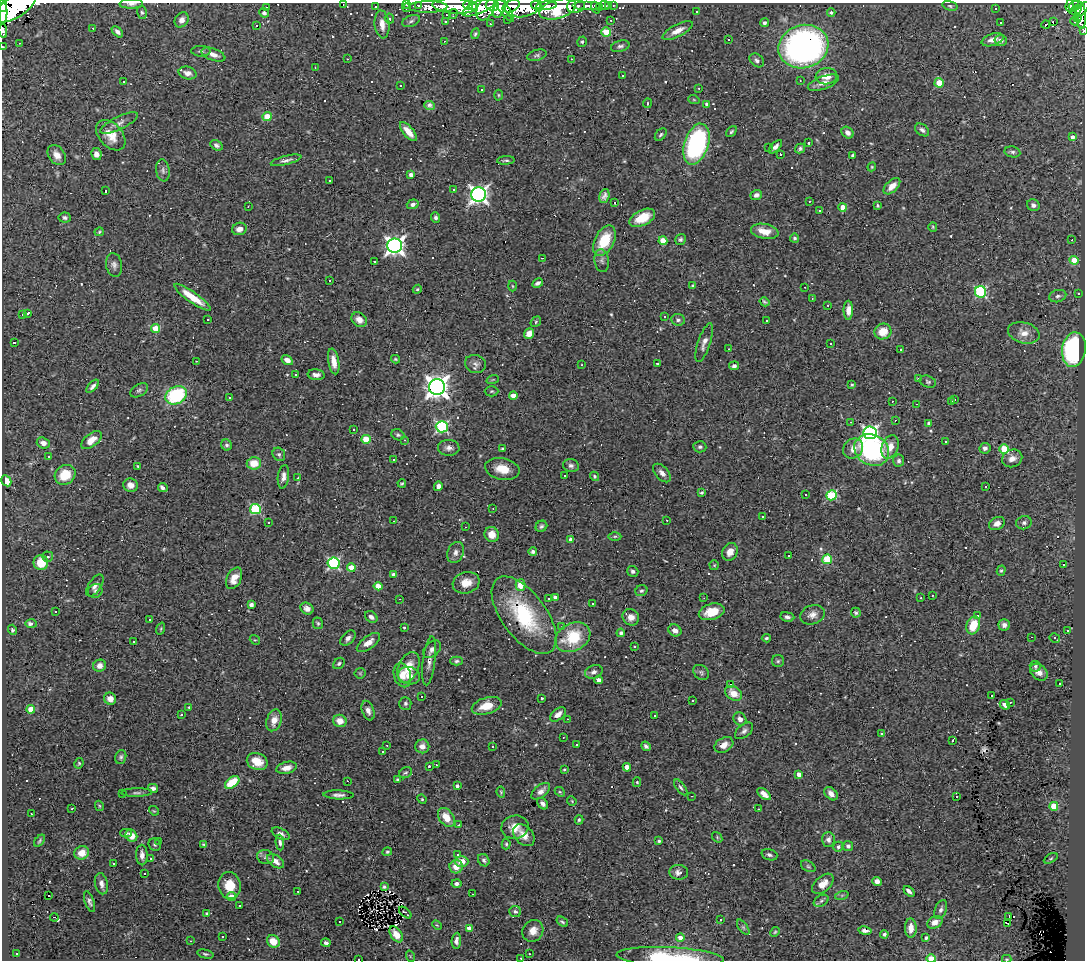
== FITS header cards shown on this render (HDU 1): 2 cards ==
NAXIS1  =                 1083
NAXIS2  =                  958

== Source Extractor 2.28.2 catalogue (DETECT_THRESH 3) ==
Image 1083 x 958 px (HDU 1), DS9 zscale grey, 1 PNG px = 1 image px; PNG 1087 x 962 px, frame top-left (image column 1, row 958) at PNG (2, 3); each listed source drawn as its Kron ellipse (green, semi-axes under 4 px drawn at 4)
Background 2.87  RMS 0.056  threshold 0.169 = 3 sigma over >= 5 px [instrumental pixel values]
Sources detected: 604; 1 with non-positive FLUX_AUTO (blend fragments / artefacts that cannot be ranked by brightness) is neither listed nor drawn; of the other 603, the 500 brightest by FLUX_AUTO listed and drawn (103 fainter detections omitted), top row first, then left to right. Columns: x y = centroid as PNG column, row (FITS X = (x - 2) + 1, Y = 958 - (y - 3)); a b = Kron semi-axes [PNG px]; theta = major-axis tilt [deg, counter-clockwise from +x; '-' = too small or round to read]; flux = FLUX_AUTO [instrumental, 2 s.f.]
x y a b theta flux
131 4 12 4 2 16
343 4 3 2 - 5.5
407 5 4 3 - 7.3
418 5 3 3 - 9.6
468 5 4 3 - 310
473 5 4 3 - 260
609 5 3 3 - 97
613 5 2 2 - 4.3
3 6 6 4 90 390
455 6 23 7 -3 560
492 6 6 5 - 250
511 6 9 5 23 220
523 6 18 11 11 610
537 6 6 3 -37 210
546 6 10 4 6 420
576 6 9 6 13 56
586 6 14 4 0 32
605 6 5 4 - 23
950 6 7 4 -15 6.6
1070 6 6 4 85 50
1075 6 7 4 18 39
16 7 23 10 34 2200
267 7 3 2 - 11
376 7 3 3 - 16
428 7 19 5 1 120
479 7 18 6 23 470
407 8 4 3 - 6.6
486 8 13 8 68 290
500 8 10 5 68 160
596 8 6 3 -70 19
599 8 4 3 - 21
504 9 15 5 -53 95
558 9 19 9 17 650
995 9 3 2 - 4.9
1082 9 9 4 47 290
1076 10 6 3 31 60
696 12 3 3 - 7
3 13 11 3 88 720
142 13 6 5 - 7
264 13 5 4 - 9.4
831 13 4 3 - 5.9
453 14 5 2 - 3.8
446 15 3 2 - 5.5
1081 15 13 5 -87 140
1078 17 3 3 - 65
389 19 5 4 - 6.2
507 19 3 2 - 26
182 20 8 6 54 16
611 20 3 3 - 5.8
411 21 9 5 22 10
1075 21 4 3 - 65
445 22 3 2 - 5.1
1001 22 3 3 - 43
1053 22 3 2 - 520
764 23 4 4 - 11
382 24 14 7 -84 37
490 24 3 3 - 4.1
1046 24 4 3 - 57
256 25 3 3 - 11
93 28 3 3 - 7.8
3 31 7 3 -82 13
678 31 17 6 27 33
1083 31 3 2 - 5.4
117 32 7 4 -43 14
606 32 5 4 - 120
475 34 5 4 - 6.5
728 40 3 3 - 71
992 40 11 6 18 28
444 41 3 2 - 12
1001 41 6 5 - 21
582 42 5 4 - 6.1
19 43 3 2 - 4.8
620 46 9 5 15 11
3 47 3 2 - 5.1
803 47 25 21 18 1500
201 51 9 5 -1 9.6
213 55 12 6 -21 24
537 55 10 5 16 9.4
347 59 3 2 - 7.7
571 59 3 2 - 6.3
757 60 8 6 -41 12
315 67 3 2 - 4
187 73 9 6 -13 21
622 76 3 3 - 9
826 76 11 8 6 38
800 81 3 2 - 3.7
123 82 3 3 - 31
823 83 16 6 20 26
939 83 5 4 - 100
400 85 3 3 - 12
699 88 3 2 - 4.4
481 90 3 2 - 5.2
498 95 5 3 - 4
694 100 6 3 -19 4.4
647 103 5 2 - 3.7
707 104 4 4 - 15
430 105 5 4 - 11
267 117 4 4 - 88
119 123 21 6 26 23
922 130 8 5 -37 11
408 132 11 5 -50 39
731 132 6 4 50 6
848 133 6 5 - 17
111 135 18 11 -47 57
661 135 7 4 50 7.3
1072 137 4 4 - 14
809 143 3 2 - 4.7
696 144 21 12 72 640
216 145 7 4 -30 10
768 147 3 2 - 5.3
775 147 8 4 45 15
800 149 5 4 - 8.3
1012 152 8 5 -10 9.4
96 154 6 5 - 21
780 154 3 2 - 5.3
57 155 11 8 -54 30
852 155 4 3 - 5.8
286 160 16 4 14 15
506 160 9 4 4 7.6
872 167 4 4 - 4
163 170 11 6 -82 14
411 175 4 3 - 17
330 180 3 3 - 29
892 186 10 6 44 34
453 190 3 2 - 5.7
106 191 3 3 - 12
479 195 7 7 - 1600
756 195 6 5 - 15
604 196 7 5 72 14
809 201 3 2 - 3.7
615 203 3 3 - 1200
413 204 6 5 - 11
877 205 4 3 - 4.4
1033 205 6 5 - 14
248 207 3 2 - 4.2
843 207 4 4 - 54
820 211 3 3 - 7.7
65 218 6 5 - 8.4
436 218 5 4 - 11
642 218 14 7 26 84
933 227 5 4 - 4.2
239 229 7 6 - 22
765 231 14 7 -11 52
99 232 4 3 - 4.7
795 238 4 4 - 6.6
680 239 6 5 - 7.1
1072 240 3 2 - 5.8
604 241 16 9 62 130
663 241 4 4 - 100
395 246 7 7 - 1800
542 258 3 2 - 110
1074 260 4 4 - 83
374 261 3 2 - 10
602 261 11 7 -83 15
114 265 12 8 -81 17
330 281 3 2 - 73
538 283 6 4 28 11
693 285 3 3 - 4.8
512 286 5 3 - 3.7
805 287 3 2 - 7.4
417 289 4 4 - 4.8
980 292 6 5 - 420
1079 293 3 3 - 8.3
1058 296 9 6 15 12
192 297 22 5 -35 80
812 298 3 3 - 3.7
765 302 5 3 - 5.7
828 305 3 2 - 14
848 310 9 4 89 29
28 313 4 3 - 8.5
23 315 3 3 - 4.2
665 317 3 3 - 5.1
208 319 3 3 - 14
359 320 8 6 -36 23
678 320 7 5 -8 9.8
766 320 3 3 - 27
536 322 6 4 50 4.9
156 328 4 4 - 86
883 331 8 8 - 60
529 333 5 5 - 31
1024 333 16 10 -15 39
14 343 3 3 - 56
704 343 20 6 71 25
831 343 3 3 - 20
729 349 3 2 - 11
900 350 3 2 - 15
1074 350 17 11 82 490
395 359 4 3 - 4.8
287 360 6 4 -33 21
196 361 3 2 - 3.7
334 361 13 5 -80 36
475 364 11 9 -20 17
658 364 3 3 - 7.2
582 365 3 2 - 4.1
734 366 5 4 - 11
296 374 3 2 - 31
316 375 8 5 -7 17
493 379 6 4 20 4.7
918 379 3 3 - 7.4
928 382 8 5 -19 7.8
852 385 4 3 - 4.5
93 386 8 4 47 12
437 387 8 8 - 3300
139 390 10 6 29 9.9
492 391 7 5 1 6.2
176 395 11 8 29 320
513 395 4 4 - 50
229 397 3 3 - 24
955 399 3 3 - 8.1
892 401 3 3 - 7.8
951 401 3 2 - 4.7
916 404 3 2 - 16
895 420 3 2 - 7.7
851 422 3 3 - 4.3
929 423 4 4 - 18
442 427 6 6 - 470
354 429 3 3 - 18
870 433 6 6 - 1100
398 435 7 5 -23 7.1
366 439 4 4 - 100
91 440 12 6 39 47
405 440 3 3 - 7.6
945 442 3 3 - 11
43 443 6 5 - 24
227 445 6 5 - 8.5
700 447 6 5 - 8.5
890 447 12 8 68 47
449 448 11 8 -4 19
503 448 3 2 - 5.4
985 448 5 5 - 13
853 449 11 9 41 34
1004 449 5 5 - 150
872 450 18 15 -31 480
279 454 7 6 - 9.1
49 457 3 3 - 7
1012 458 10 8 22 31
394 460 3 3 - 45
899 461 6 5 - 11
254 463 7 6 - 67
138 466 4 3 - 3.8
571 466 8 6 -12 12
502 469 17 10 -11 63
662 473 11 6 -48 20
65 475 11 9 35 87
565 476 3 3 - 22
594 476 5 4 - 6.3
283 477 12 5 82 19
298 478 3 3 - 4.3
6 481 6 4 -61 34
402 483 4 3 - 5.1
131 485 7 6 - 29
438 486 5 4 - 16
986 486 3 3 - 190
163 488 5 3 - 16
702 492 4 3 - 6.4
805 495 3 3 - 12
832 495 5 5 - 260
493 508 3 2 - 4.7
255 509 5 5 - 320
763 516 3 3 - 7.7
667 520 3 2 - 93
394 521 2 2 - 3.8
268 522 3 2 - 5
1024 523 8 6 15 12
997 524 8 6 24 20
541 526 6 5 - 8
465 527 3 2 - 6.7
492 534 7 7 - 35
615 536 6 4 1 5.7
571 540 4 3 - 20
455 552 11 8 69 18
533 552 4 4 - 9.8
730 552 9 7 61 31
789 556 3 2 - 7
48 557 5 5 - 8.2
827 559 5 4 - 200
41 563 7 7 - 76
334 563 6 5 - 490
714 565 5 4 - 4.3
1063 565 3 3 - 74
351 568 4 4 - 87
633 571 6 5 - 9.5
1001 571 5 4 - 5.5
393 574 4 3 - 11
234 578 11 7 63 36
466 583 13 10 16 48
95 585 12 6 57 18
520 585 6 5 - 57
378 586 4 4 - 41
95 591 7 6 - 9.6
641 591 6 5 - 7.9
932 595 3 2 - 8.1
555 598 4 4 - 21
704 598 3 3 - 4.6
921 598 3 2 - 26
400 599 3 2 - 5.1
548 599 3 2 - 4.5
592 603 3 3 - 140
251 605 4 4 - 13
307 608 7 5 -34 17
56 612 3 3 - 89
712 612 13 8 16 74
856 613 5 5 - 7
524 615 45 22 -54 280
812 615 12 9 19 26
977 616 3 3 - 22
371 617 7 5 -37 12
631 617 9 8 - 28
787 617 7 4 -9 10
150 620 3 2 - 7.7
318 623 6 5 - 6.6
31 624 6 4 -1 20
973 625 9 6 70 91
1004 625 6 5 - 17
562 627 3 3 - 4.3
404 628 3 3 - 4.1
161 629 6 4 71 4.1
12 630 5 4 - 8.1
675 630 7 5 -32 20
1067 630 3 2 - 5.9
621 633 4 4 - 11
573 637 18 13 28 160
1031 637 3 2 - 13
348 638 9 6 44 15
766 638 5 3 - 5.7
1055 638 5 3 - 15
255 640 5 4 - 4.9
134 641 3 3 - 35
368 643 13 6 36 26
634 646 3 3 - 9.1
432 649 10 7 45 18
429 661 24 6 83 26
457 661 6 4 1 8.1
778 661 6 6 - 7
339 663 6 5 - 7.8
99 666 6 6 - 24
1035 666 5 5 - 7.6
408 668 16 10 67 67
594 672 9 6 20 15
701 672 8 6 -43 10
1039 672 10 7 -41 25
360 673 5 5 - 4.9
402 675 12 8 -73 40
409 676 11 8 -12 32
599 680 4 3 - 26
1060 683 3 3 - 61
730 684 3 2 - 4.1
733 693 9 6 -32 36
422 696 3 3 - 430
991 696 3 3 - 95
542 698 3 3 - 4.9
110 699 6 6 - 27
692 701 3 3 - 6.3
1010 702 3 2 - 6.5
405 703 6 6 - 9.4
1005 705 5 4 - 16
487 706 15 8 16 64
189 707 4 3 - 4
31 709 4 4 - 70
368 711 10 6 -71 20
181 714 3 3 - 7.9
558 714 9 5 40 24
654 715 3 3 - 24
567 719 3 2 - 4.6
740 719 7 6 - 21
274 720 11 7 71 33
340 721 7 6 - 38
744 731 10 6 39 13
882 733 3 3 - 50
563 737 3 2 - 6.1
953 740 3 3 - 100
387 745 3 3 - 5.6
577 745 3 2 - 15
724 745 10 7 29 28
422 746 7 7 - 24
493 746 3 3 - 16
646 746 5 3 - 10
383 752 3 2 - 4.2
121 757 7 5 71 8.3
257 762 11 8 -22 62
79 763 5 4 - 5.3
436 765 3 2 - 6.1
429 766 3 3 - 4.6
627 767 4 4 - 27
287 768 10 6 14 27
564 769 3 3 - 4.7
405 773 7 5 29 6.8
799 774 4 4 - 31
397 779 4 4 - 4.7
347 781 3 2 - 65
232 782 8 5 36 120
637 782 5 4 - 4.9
457 786 3 3 - 9.2
681 787 9 4 -52 9.5
153 788 5 4 - 13
541 791 11 6 39 22
501 792 6 4 -82 4.5
560 792 5 4 - 5
123 793 3 2 - 4.9
137 793 15 4 1 10
764 794 8 4 -38 20
831 794 8 5 -47 24
339 795 15 4 -2 15
691 796 3 2 - 30
956 797 3 3 - 180
422 799 5 4 - 4.6
572 801 5 4 - 3.8
543 804 6 4 -49 15
99 806 5 4 - 4.2
1054 806 4 4 - 120
72 809 3 2 - 5.6
758 809 3 2 - 22
154 811 5 4 - 3.8
31 814 3 2 - 4.3
446 817 10 7 -54 55
579 820 5 3 - 6.2
459 825 3 2 - 11
515 827 13 11 12 44
126 833 6 4 0 7.8
281 834 9 5 -26 14
524 835 12 8 -47 35
131 836 6 5 - 28
717 837 6 4 -49 5.5
828 839 7 6 - 14
40 841 7 3 50 5.5
659 841 4 3 - 5.8
159 842 3 3 - 8
280 842 8 4 -86 11
203 844 3 2 - 4.5
506 844 5 4 - 5.5
155 845 6 5 - 7.6
848 846 5 5 - 12
838 847 5 4 - 7.5
387 852 5 4 - 5.1
82 853 7 6 - 51
458 854 3 3 - 11
142 855 10 5 -89 22
769 855 8 5 -18 10
265 857 9 7 -16 12
151 858 3 3 - 11
1051 858 8 3 30 5.1
484 860 6 5 - 8.7
275 861 9 5 -35 25
462 861 7 5 -1 40
114 863 3 3 - 890
808 866 8 5 -30 7.7
456 867 6 6 - 39
679 872 9 7 -5 22
144 874 3 2 - 3.9
877 881 5 4 - 18
101 884 11 6 -77 18
456 884 5 4 - 13
823 884 12 7 42 38
229 886 13 11 -79 67
384 887 3 3 - 6.1
298 891 3 2 - 5.6
909 891 6 3 -41 13
472 894 3 2 - 21
842 895 7 4 19 6.1
49 896 3 2 - 16
232 897 4 4 - 33
821 901 8 5 30 9.1
89 902 11 4 -70 11
239 906 3 3 - 67
941 910 10 5 68 12
515 912 6 5 - 7.5
206 913 3 3 - 4.3
405 913 7 3 -41 6.9
1009 916 3 2 - 8.6
54 917 4 3 - 250
720 919 3 3 - 14
340 922 3 2 - 7.2
562 922 6 4 -36 6.6
935 922 8 6 26 26
1007 923 3 2 - 9.8
437 925 5 3 - 3.7
743 927 9 4 -54 7
470 928 4 4 - 49
911 928 9 6 -89 29
533 931 11 10 - 36
865 931 7 4 -10 13
775 932 5 4 - 5.1
396 934 9 5 -56 30
884 934 4 4 - 10
223 937 3 3 - 14
680 938 4 4 - 18
926 938 4 3 - 9.4
190 941 3 2 - 4.3
273 941 7 6 - 59
456 941 8 4 85 14
326 943 5 4 - 11
16 953 3 3 - 9.2
205 954 8 4 -13 6.7
529 954 3 2 - 5.8
410 956 6 3 -72 4.1
670 957 53 10 -3 240
521 958 3 3 - 7.5
358 959 3 2 - 32
931 959 4 4 - 140
1007 959 4 4 - 4
At the frame edge (FLAGS 8, measured only in part): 13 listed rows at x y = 131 4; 343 4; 3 6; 16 7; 1082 9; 3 13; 3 31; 1083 31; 3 47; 670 957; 358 959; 931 959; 1007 959
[103 fainter detections neither listed nor drawn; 1 non-positive-flux detection neither listed nor drawn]